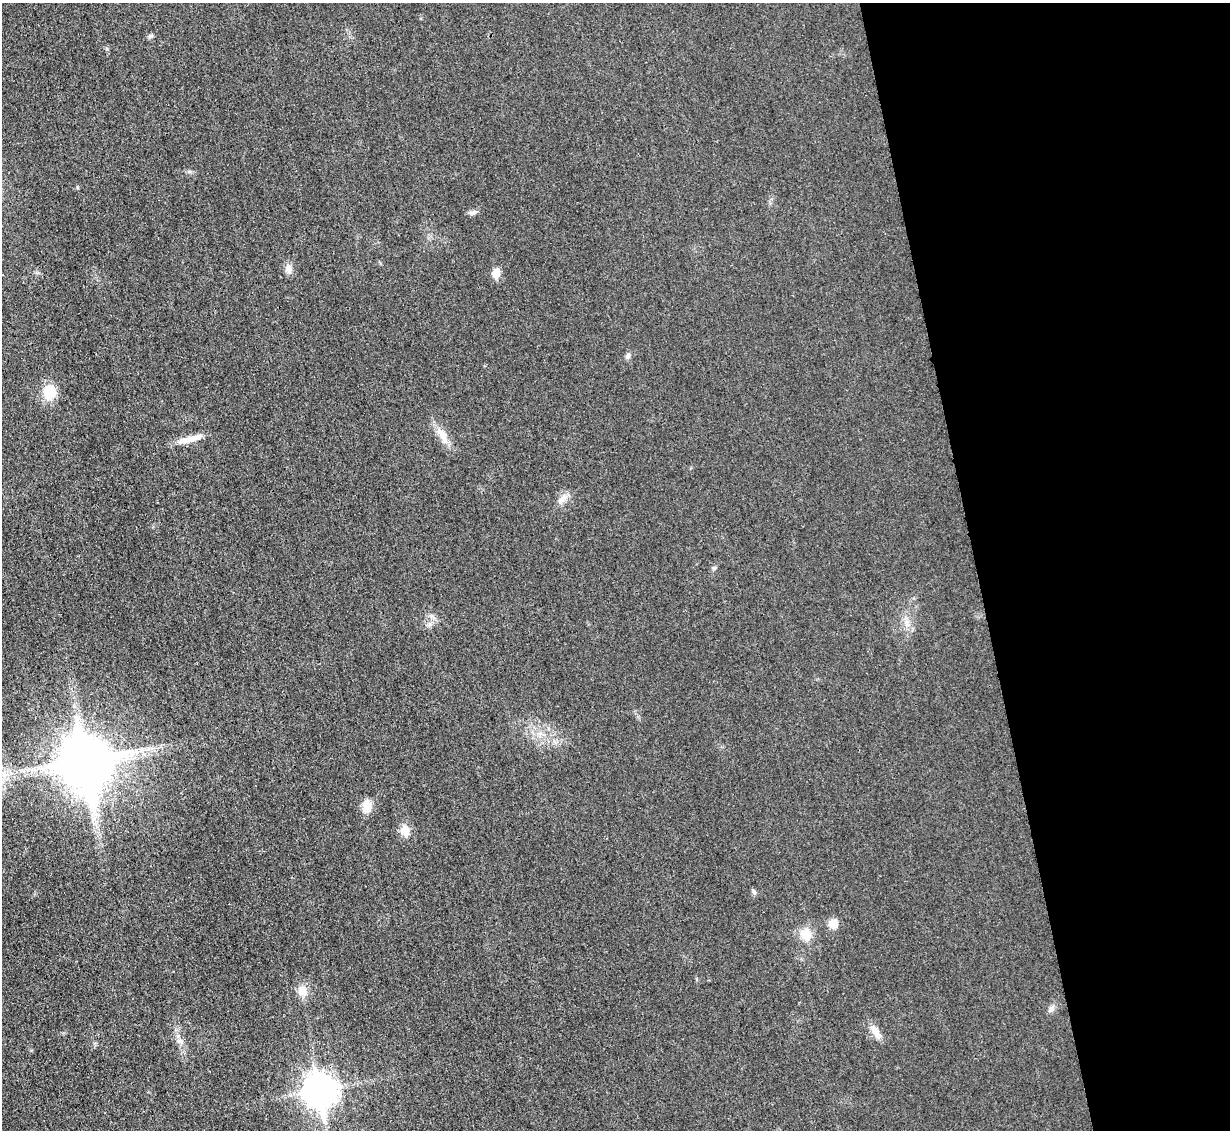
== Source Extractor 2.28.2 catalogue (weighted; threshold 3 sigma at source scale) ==
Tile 12 of 4 x 4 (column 4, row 3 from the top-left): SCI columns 3700-4927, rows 1393-2520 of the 4954 x 4926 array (HDU 1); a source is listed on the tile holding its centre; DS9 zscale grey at full resolution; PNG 1232 x 1132 px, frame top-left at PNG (2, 3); no overlay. Shown black and unused: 21% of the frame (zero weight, under 3 of 4 exposures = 2% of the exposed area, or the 3 px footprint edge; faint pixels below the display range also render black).
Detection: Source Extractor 2.28.2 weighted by HDU 2 'WHT'; one run over the whole footprint, this tile lists its part. Background 0.021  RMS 0.0049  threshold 0.0221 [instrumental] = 3 sigma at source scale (4.5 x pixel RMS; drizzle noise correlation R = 1.50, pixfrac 1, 0.05/0.05 arcsec/px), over >= 5 px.
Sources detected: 23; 1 inside a brighter object's white glare — not listed; the other 22 listed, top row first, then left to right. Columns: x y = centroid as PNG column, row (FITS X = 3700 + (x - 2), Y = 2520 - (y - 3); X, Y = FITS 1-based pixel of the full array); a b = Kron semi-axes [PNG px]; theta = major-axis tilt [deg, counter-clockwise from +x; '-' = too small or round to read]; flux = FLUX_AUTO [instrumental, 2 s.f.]
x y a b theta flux
150 36 7 6 - 1
474 212 6 5 - 1.2
288 269 13 8 -83 2.8
496 273 8 6 78 6.8
628 356 8 6 62 1.4
49 392 15 13 76 12
442 435 23 10 -60 5.9
189 439 30 8 15 6.3
562 499 15 7 34 2.9
714 568 6 5 - 0.85
906 623 9 6 -70 2.2
84 760 17 14 77 2200
367 806 17 11 -86 5.1
405 831 14 10 -83 5.2
754 891 8 5 -51 1
833 924 11 10 - 4.5
806 934 14 13 - 7.6
302 991 12 10 -62 5.2
1051 1008 9 7 20 1.9
876 1032 20 8 -59 4.4
180 1041 9 6 -19 1.8
320 1091 12 10 -78 770
Unlisted compact peaks at least as high as the median listed source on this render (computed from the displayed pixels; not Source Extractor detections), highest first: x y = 432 616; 430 624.